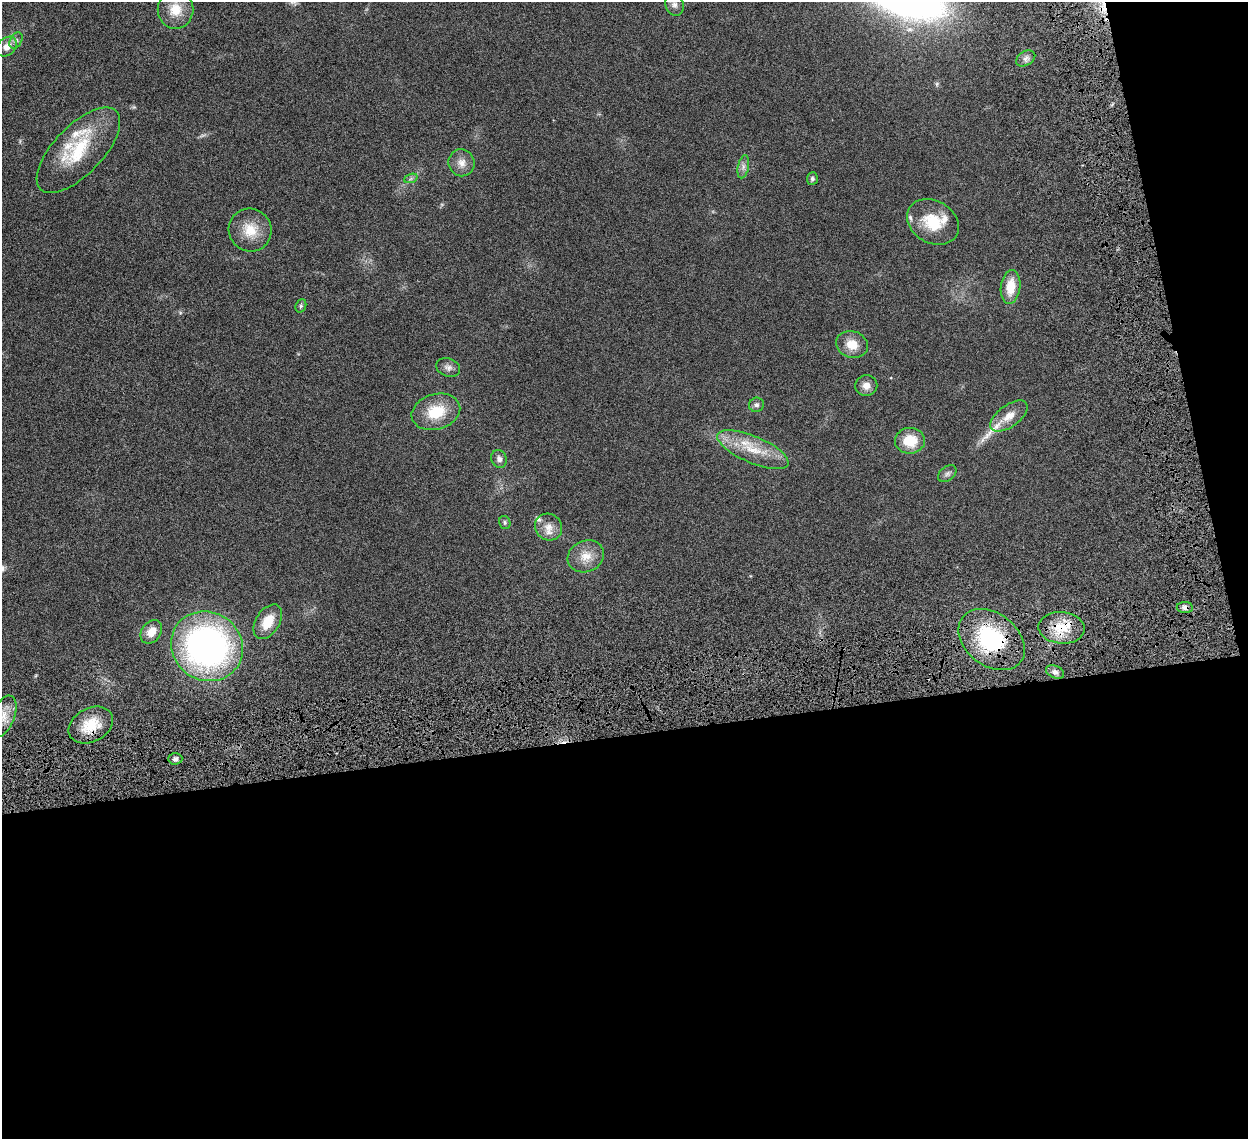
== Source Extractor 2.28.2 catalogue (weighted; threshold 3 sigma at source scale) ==
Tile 16 of 4 x 4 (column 4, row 4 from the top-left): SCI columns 3826-5071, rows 358-1494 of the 5157 x 5153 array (HDU 1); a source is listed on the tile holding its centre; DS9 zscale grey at full resolution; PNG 1250 x 1141 px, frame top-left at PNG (2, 2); each listed source drawn as its Kron ellipse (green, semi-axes under 4 px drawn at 4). Shown black and unused: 39% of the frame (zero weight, under 6 of 12 exposures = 7% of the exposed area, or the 3 px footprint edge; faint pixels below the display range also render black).
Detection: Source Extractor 2.28.2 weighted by HDU 2 'WHT'; one run over the whole footprint, this tile lists its part. Background 0.0352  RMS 0.0025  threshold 0.0103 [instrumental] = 3 sigma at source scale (4.09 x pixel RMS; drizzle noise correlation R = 1.36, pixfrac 0.8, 0.05/0.05 arcsec/px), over >= 5 px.
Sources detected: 43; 1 cosmic-ray / hot-pixel residue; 1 long thin detection or spike segment (spike, bleed or trail) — neither listed nor drawn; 4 inside a brighter listed object's ellipse — not listed separately; the other 37 listed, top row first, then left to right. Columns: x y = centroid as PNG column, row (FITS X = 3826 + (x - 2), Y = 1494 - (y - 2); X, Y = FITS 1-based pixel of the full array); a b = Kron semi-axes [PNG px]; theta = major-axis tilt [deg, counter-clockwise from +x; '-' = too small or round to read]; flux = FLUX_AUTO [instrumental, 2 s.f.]
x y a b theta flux
674 5 11 9 -72 1
175 9 19 18 - 4.5
16 40 9 5 62 0.69
7 47 11 8 45 2
1026 58 10 7 31 0.89
78 150 54 24 46 14
462 163 13 13 - 2
743 167 12 5 79 0.94
411 178 7 4 20 0.43
812 179 6 5 - 0.51
933 222 27 21 -31 7.7
250 230 21 21 - 5.2
1011 287 17 9 82 4.7
301 306 7 5 70 0.39
852 344 16 13 -18 3.3
448 367 12 9 -21 1.1
866 386 11 10 - 1.6
756 405 7 7 - 0.65
436 412 25 17 16 7.2
1009 416 22 10 36 2.9
910 441 15 13 2 5.8
753 450 38 13 -23 7
499 459 9 7 -68 0.98
947 474 10 7 39 0.72
505 522 7 5 -76 0.42
549 527 14 13 - 2.4
586 556 19 15 24 3.5
1185 608 8 5 -2 0.81
268 622 19 12 57 4.6
1061 628 23 16 -4 6.4
151 632 13 9 54 2.7
992 640 37 26 -38 22
207 646 37 34 -35 78
1055 672 9 6 -23 0.89
3 716 22 11 68 3.4
91 725 23 16 27 6
175 759 7 5 4 0.67
Overlapping masked pixels (flux is a lower limit): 4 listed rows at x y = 1185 608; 1061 628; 992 640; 91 725
Isophote crosses this tile's border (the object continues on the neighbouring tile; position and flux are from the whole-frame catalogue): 1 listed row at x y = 3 716